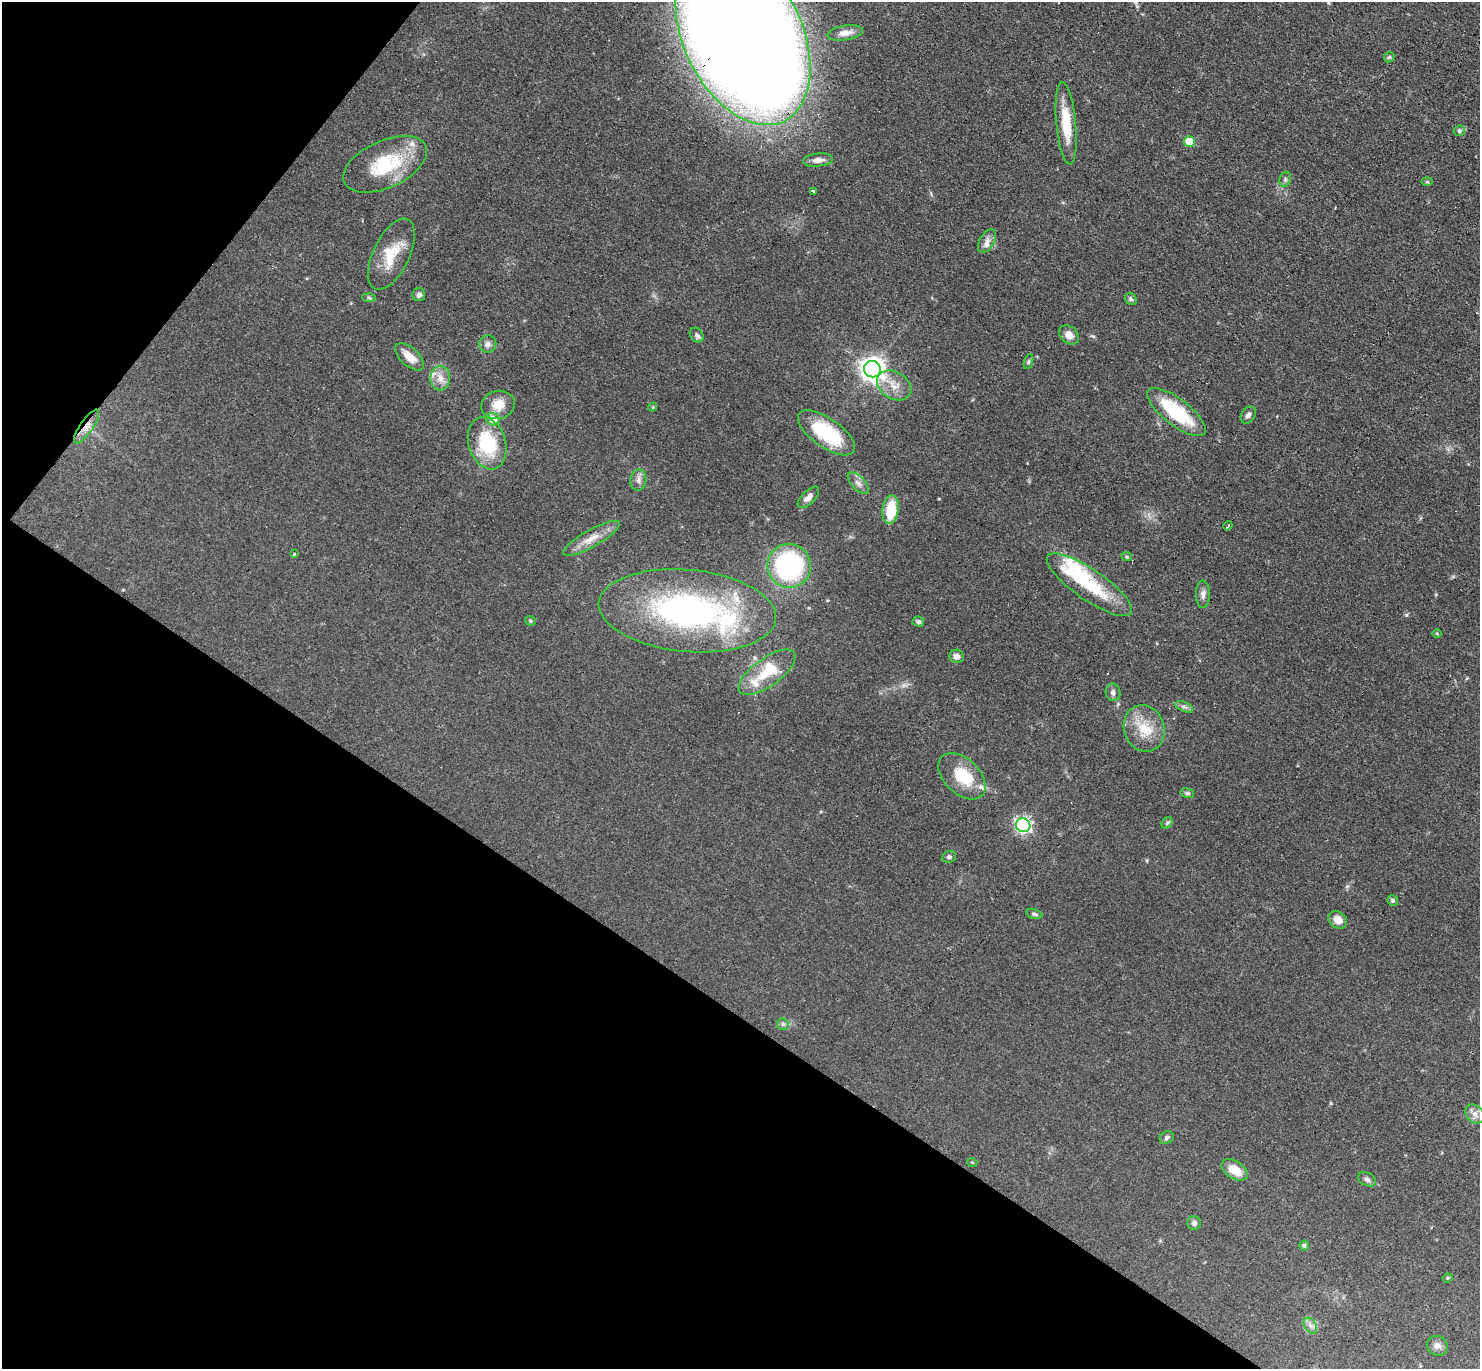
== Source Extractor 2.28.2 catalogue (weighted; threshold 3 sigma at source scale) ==
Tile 9 of 4 x 4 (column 1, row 3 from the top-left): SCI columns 130-1607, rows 1665-3031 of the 6088 x 6079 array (HDU 1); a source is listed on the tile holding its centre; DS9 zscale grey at full resolution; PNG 1482 x 1371 px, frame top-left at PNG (2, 2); each listed source drawn as its Kron ellipse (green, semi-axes under 4 px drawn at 4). Shown black and unused: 32% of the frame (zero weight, under 3 of 4 exposures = <1% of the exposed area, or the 3 px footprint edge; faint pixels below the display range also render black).
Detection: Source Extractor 2.28.2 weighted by HDU 2 'WHT'; one run over the whole footprint, this tile lists its part. Background 0.0606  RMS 0.0057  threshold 0.0255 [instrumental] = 3 sigma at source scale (4.5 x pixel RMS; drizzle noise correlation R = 1.50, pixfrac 1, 0.05/0.05 arcsec/px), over >= 5 px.
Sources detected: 82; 2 inside a brighter object's white glare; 1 cosmic-ray / hot-pixel residue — neither listed nor drawn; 8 inside a brighter listed object's ellipse — not listed separately; the other 71 listed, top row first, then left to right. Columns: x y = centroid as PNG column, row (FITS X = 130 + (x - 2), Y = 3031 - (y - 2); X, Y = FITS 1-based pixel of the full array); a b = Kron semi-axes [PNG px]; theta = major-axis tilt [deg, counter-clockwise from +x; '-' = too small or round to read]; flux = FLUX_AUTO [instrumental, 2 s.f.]
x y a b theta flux
845 33 18 7 9 4.5
743 36 95 59 -64 2100
1389 57 6 4 44 0.8
1066 123 41 10 -84 17
1459 131 6 5 - 1
1189 142 5 5 - 13
818 160 15 6 6 4
385 164 45 23 24 37
1285 179 7 5 72 1.2
1427 182 5 4 - 0.67
814 192 3 3 - 13
987 241 13 7 59 3.3
391 254 38 18 64 18
419 295 6 6 - 1.7
369 298 6 4 -3 0.89
1131 299 6 5 - 1.2
697 335 8 6 -52 1.6
1069 335 11 8 -42 4.3
488 344 8 8 - 2.6
410 357 18 9 -42 6.9
1028 362 8 3 71 0.93
872 369 8 8 - 490
440 378 12 10 90 5.2
894 385 18 13 -31 8
498 405 17 14 15 8.3
653 407 4 4 - 0.54
1176 412 35 13 -38 37
1248 415 9 6 55 1.9
493 419 7 6 - 7.4
86 426 20 6 55 5.3
827 433 33 14 -35 35
487 443 27 18 -72 32
638 480 10 8 81 2.9
858 483 13 6 -45 2.7
808 497 13 6 45 3.1
891 510 14 8 83 17
1228 526 5 2 - 1.2
591 538 32 8 29 8.4
294 554 3 3 - 0.63
1127 557 5 3 - 0.61
789 566 22 21 - 93
1089 585 51 15 -34 33
1203 594 14 7 -90 2.7
687 611 89 41 -5 150
530 621 5 5 - 0.8
918 622 6 5 - 1.2
1437 634 5 3 - 0.53
957 656 7 6 - 2.8
767 672 33 14 36 16
1113 692 9 7 -79 2
1184 707 9 4 -22 1.6
1144 728 24 20 -71 16
962 776 28 17 -44 20
1187 793 7 4 -10 1.1
1167 823 6 4 46 1.1
1023 825 7 7 - 140
949 857 7 5 21 1.3
1393 900 5 5 - 1.3
1034 914 8 5 -16 1.4
1338 920 10 8 -42 5.5
783 1024 6 5 - 1.2
1475 1114 10 8 -46 3.1
1167 1138 7 6 - 1.5
972 1162 5 3 - 0.54
1234 1170 14 8 -33 9.6
1367 1179 9 6 -26 1.8
1194 1223 7 6 - 1.8
1304 1246 5 5 - 1
1448 1278 5 4 - 0.84
1310 1326 8 5 -58 2.2
1437 1346 11 9 -30 3
Overlapping masked pixels (flux is a lower limit): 4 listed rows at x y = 743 36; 1176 412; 86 426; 687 611
Isophote crosses this tile's border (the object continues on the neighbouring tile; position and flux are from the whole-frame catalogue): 1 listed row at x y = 743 36